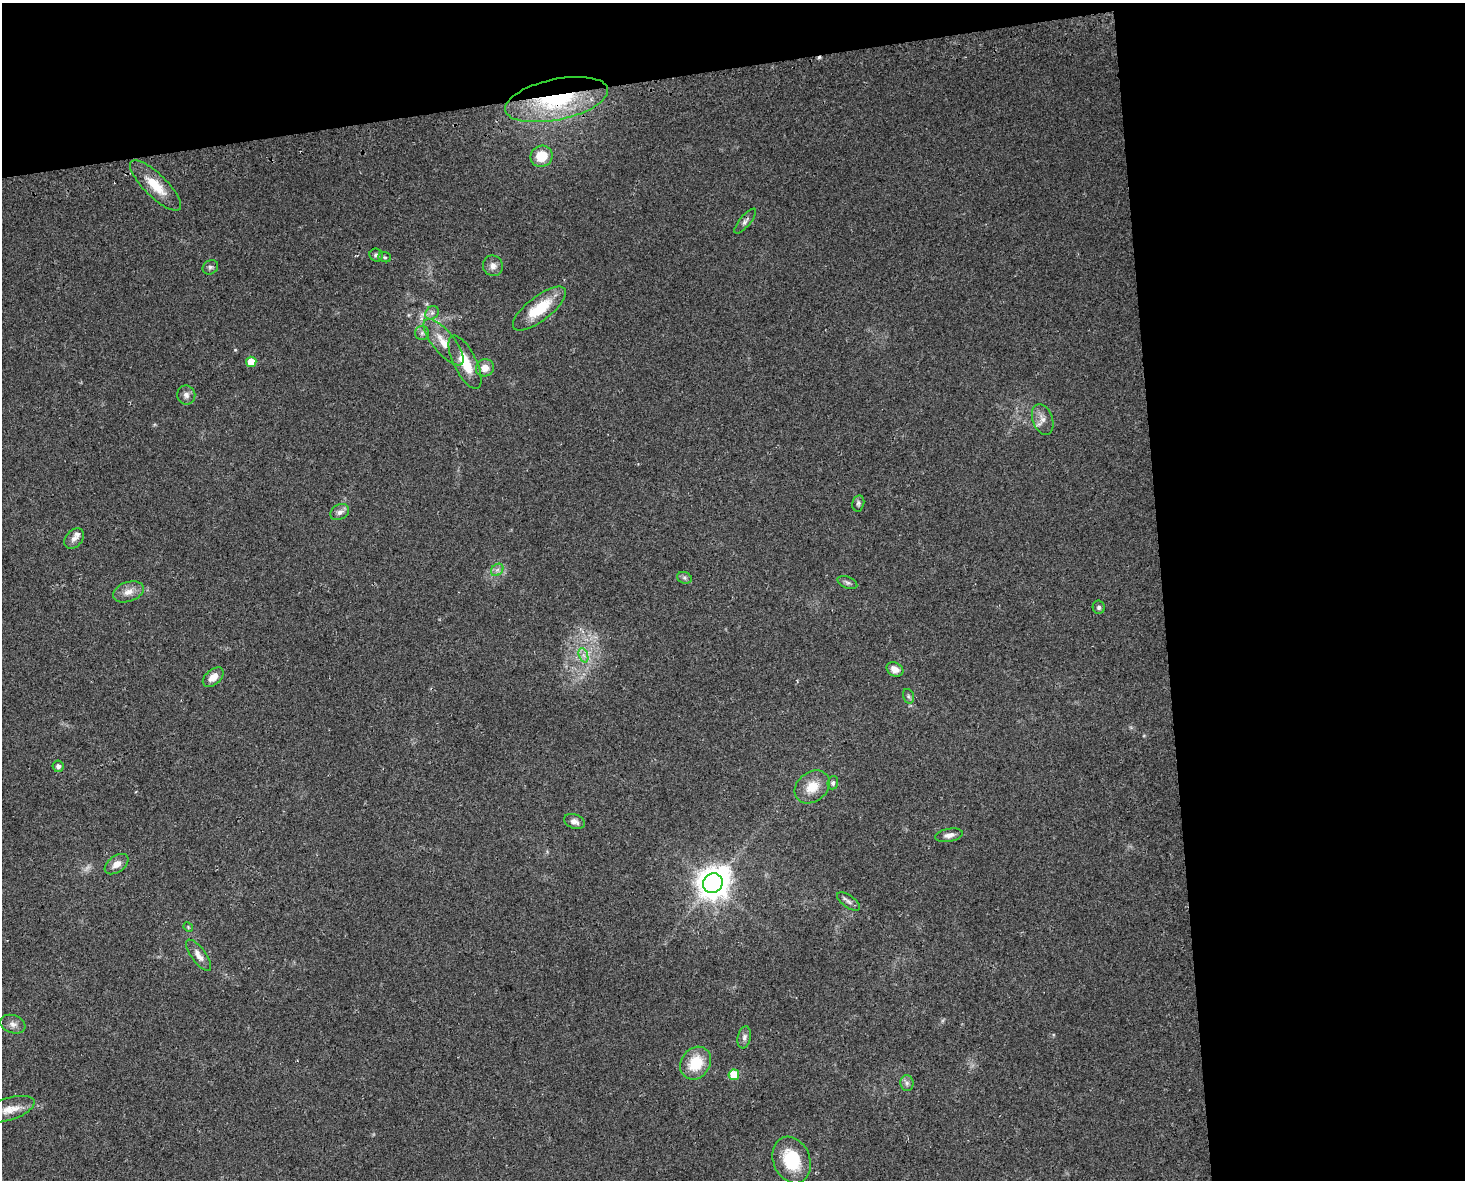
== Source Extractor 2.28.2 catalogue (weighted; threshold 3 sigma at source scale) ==
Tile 3 of 3 x 4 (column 3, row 1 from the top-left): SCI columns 2991-4453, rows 3566-4743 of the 4474 x 4775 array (HDU 1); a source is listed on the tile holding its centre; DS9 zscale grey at full resolution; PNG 1467 x 1182 px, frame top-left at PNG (2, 3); each listed source drawn as its Kron ellipse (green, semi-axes under 4 px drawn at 4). Shown black and unused: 27% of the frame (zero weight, under 2 of 3 exposures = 2% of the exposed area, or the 3 px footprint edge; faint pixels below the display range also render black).
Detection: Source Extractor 2.28.2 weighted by HDU 2 'WHT'; one run over the whole footprint, this tile lists its part. Background 0.0743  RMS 0.0092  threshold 0.0413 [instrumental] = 3 sigma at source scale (4.5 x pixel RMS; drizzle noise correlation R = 1.50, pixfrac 1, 0.0396/0.0396 arcsec/px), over >= 5 px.
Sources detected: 50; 1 too faint to see at this stretch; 2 cosmic-ray / hot-pixel residue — neither listed nor drawn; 1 inside a brighter listed object's ellipse — not listed separately; the other 46 listed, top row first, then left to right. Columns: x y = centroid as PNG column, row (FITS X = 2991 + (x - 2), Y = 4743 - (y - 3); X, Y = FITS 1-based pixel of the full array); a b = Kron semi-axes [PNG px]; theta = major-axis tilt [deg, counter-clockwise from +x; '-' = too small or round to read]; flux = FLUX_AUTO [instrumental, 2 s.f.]
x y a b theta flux
557 100 52 20 12 100
541 156 11 10 - 21
156 185 34 11 -45 24
745 221 15 5 51 3.4
376 255 7 6 - 3
385 257 6 5 - 1.6
493 266 10 10 - 5.8
210 267 8 7 - 2.2
539 309 32 12 38 32
432 313 7 6 - 2.8
422 333 7 7 - 2.8
443 342 28 11 -51 17
251 362 5 5 - 13
465 362 29 11 -64 24
485 368 9 8 - 8.5
186 395 9 9 - 4.4
1043 419 16 10 -69 7.6
858 503 8 6 78 2.2
340 512 10 7 30 4.3
74 538 12 8 47 4.4
497 570 7 5 44 2.7
684 578 7 5 -21 2.1
847 583 10 5 -23 2.5
128 592 16 9 19 8.3
1099 607 7 6 - 2.3
583 655 7 4 -71 3.1
895 669 9 6 -26 7.3
213 677 12 7 41 8
908 696 7 5 -73 1.9
58 766 6 5 - 2.9
833 783 6 5 - 2.2
812 787 19 14 38 18
574 821 11 7 -22 4.8
949 835 14 6 10 5
116 864 13 8 36 6.7
713 883 10 9 - 1500
849 902 13 6 -35 3.6
188 927 5 4 - 0.91
199 955 19 7 -54 6.6
13 1024 13 9 -19 5.2
744 1037 11 6 78 3.6
696 1063 17 14 53 27
734 1075 5 5 - 24
907 1083 8 6 -88 2.9
9 1109 27 11 18 13
792 1160 24 18 -68 42
Overlapping masked pixels (flux is a lower limit): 1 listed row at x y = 557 100